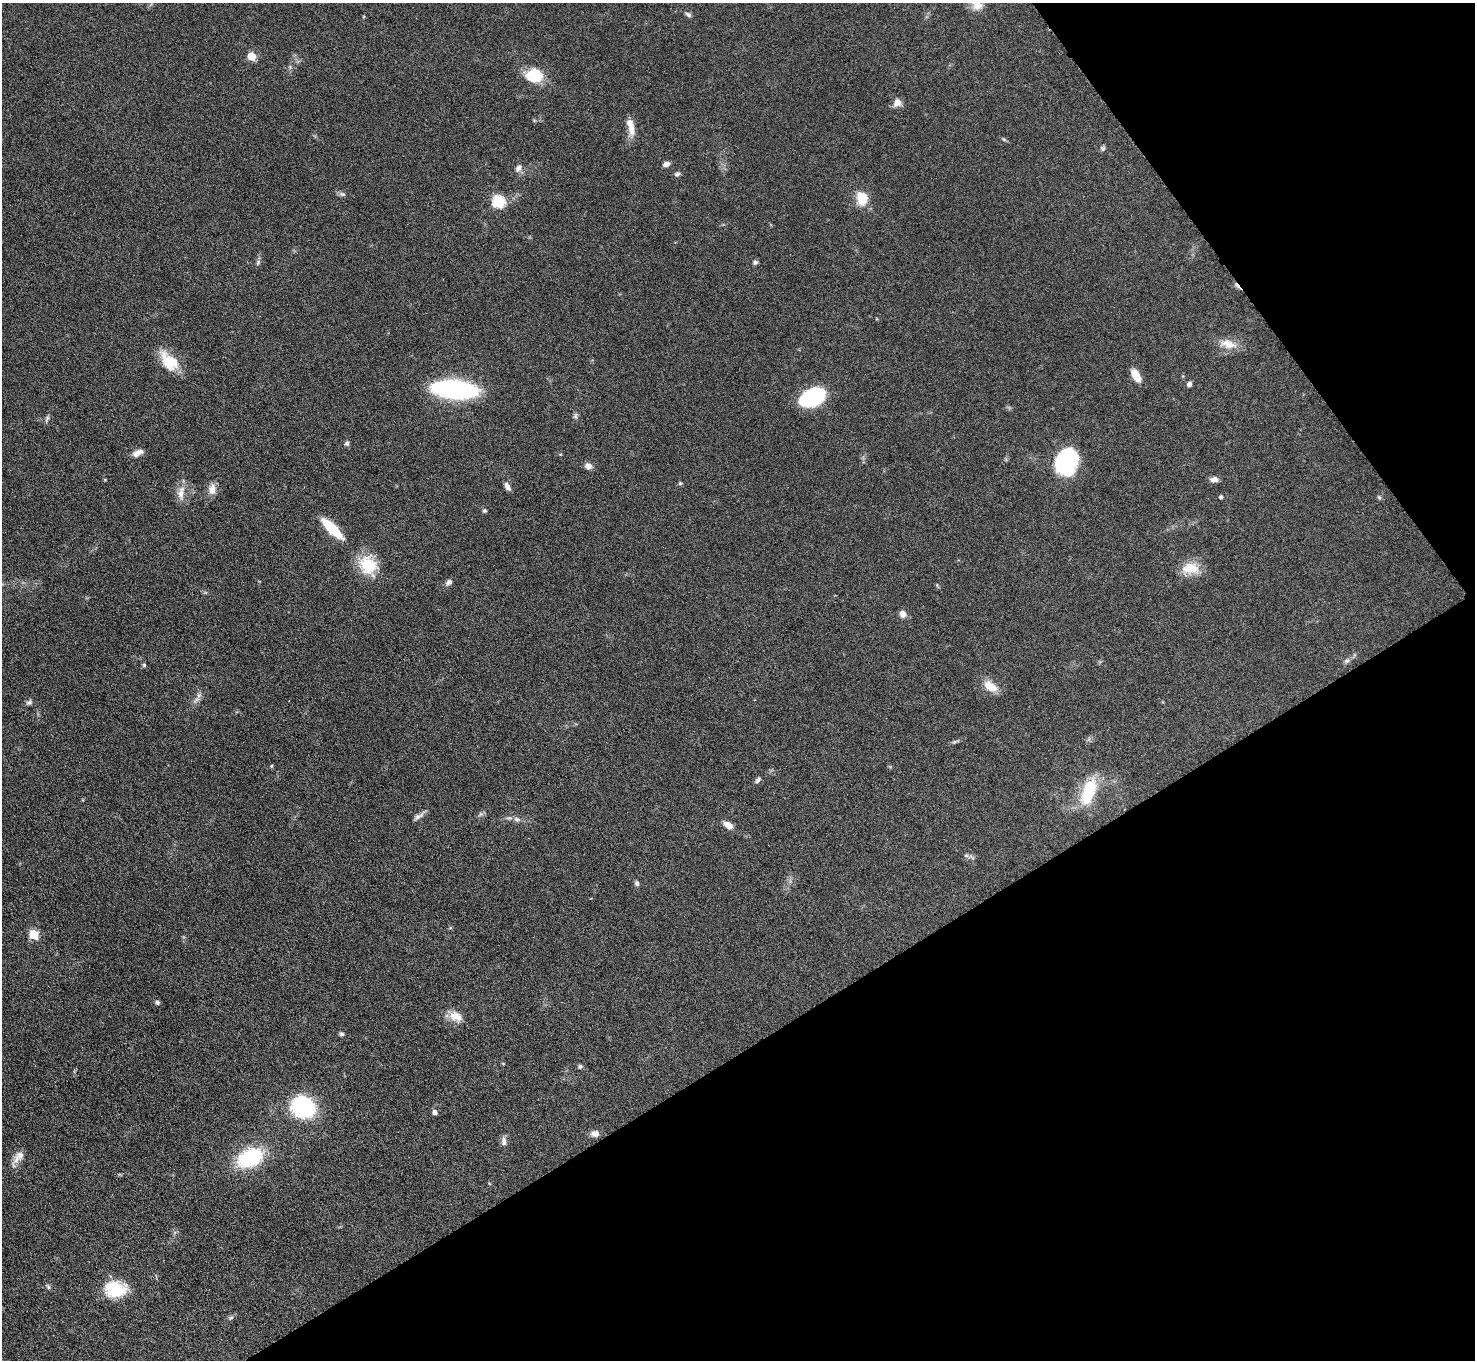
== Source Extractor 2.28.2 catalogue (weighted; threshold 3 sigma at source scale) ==
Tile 12 of 4 x 4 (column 4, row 3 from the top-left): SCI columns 4420-5892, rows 1656-3013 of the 5893 x 5887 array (HDU 1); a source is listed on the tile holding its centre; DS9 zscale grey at full resolution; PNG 1477 x 1362 px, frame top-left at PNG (2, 3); no overlay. Shown black and unused: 30% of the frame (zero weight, under 3 of 6 exposures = <1% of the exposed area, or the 3 px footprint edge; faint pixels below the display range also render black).
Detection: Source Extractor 2.28.2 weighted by HDU 2 'WHT'; one run over the whole footprint, this tile lists its part. Background 0.0847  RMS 0.0043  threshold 0.0176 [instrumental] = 3 sigma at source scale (4.09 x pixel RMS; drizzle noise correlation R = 1.36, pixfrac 0.8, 0.05/0.05 arcsec/px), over >= 5 px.
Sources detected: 71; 2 inside a brighter object's white glare — not listed; the other 69 listed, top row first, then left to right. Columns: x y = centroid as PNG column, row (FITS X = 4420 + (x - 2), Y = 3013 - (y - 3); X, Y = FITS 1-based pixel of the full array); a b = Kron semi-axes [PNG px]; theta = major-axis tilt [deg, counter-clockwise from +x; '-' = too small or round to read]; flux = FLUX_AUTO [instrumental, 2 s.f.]
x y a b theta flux
977 5 17 13 -39 4.7
688 14 9 5 -32 0.93
252 56 5 5 - 12
534 75 18 15 -6 12
897 102 11 9 67 2.7
631 127 22 8 -76 4.5
1004 139 6 4 -2 0.54
1103 148 7 6 - 0.8
666 164 7 5 19 1.8
518 168 10 8 56 1.9
677 174 6 5 - 1
342 194 9 6 -1 0.98
862 198 15 11 -79 8.7
498 202 6 6 - 40
258 262 8 5 70 0.87
755 262 7 6 - 0.85
1228 344 23 12 -17 5.6
169 361 27 15 -48 11
1136 376 13 6 -59 6.4
1189 384 6 5 - 1.4
455 389 25 10 -6 130
812 397 20 12 24 47
576 416 8 4 82 0.85
47 419 12 3 65 0.84
347 444 6 5 - 0.9
136 453 12 8 32 2.3
1063 462 26 19 58 32
588 466 9 7 -16 2
1214 479 10 6 0 1.8
680 483 5 4 - 0.49
507 487 9 5 -60 2
212 489 14 9 86 3.1
181 493 20 9 81 4
1221 497 4 4 - 0.79
1379 497 6 4 -45 0.58
484 511 5 5 - 0.66
332 528 22 7 -44 19
368 565 24 22 -58 13
1189 569 24 16 -11 7.9
449 582 8 6 33 1.5
902 614 8 7 - 2.3
1347 661 8 6 22 0.98
144 665 5 5 - 0.56
990 686 19 10 -34 5.6
199 695 7 6 - 1.2
29 702 8 7 - 1
954 742 6 4 43 0.62
271 766 5 3 - 0.39
758 780 8 5 54 1.1
1089 791 32 14 70 18
418 816 16 6 33 1.7
517 819 9 6 -39 1.3
728 825 10 6 -34 3.3
971 857 10 4 -34 0.91
637 883 7 5 -74 0.94
34 934 6 5 - 17
157 1002 6 5 - 0.76
456 1016 18 12 -24 4.8
341 1034 6 4 0 0.81
580 1066 6 6 - 0.77
303 1106 22 18 -32 39
434 1112 5 5 - 1.5
595 1134 10 8 -1 2.4
504 1142 11 7 -83 1.9
18 1157 23 9 54 3.8
250 1158 26 17 25 30
48 1287 7 5 -60 0.68
115 1289 20 14 -1 18
231 1318 7 5 30 0.79
Isophote crosses this tile's border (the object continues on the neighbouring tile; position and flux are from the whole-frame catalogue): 1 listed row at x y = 977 5